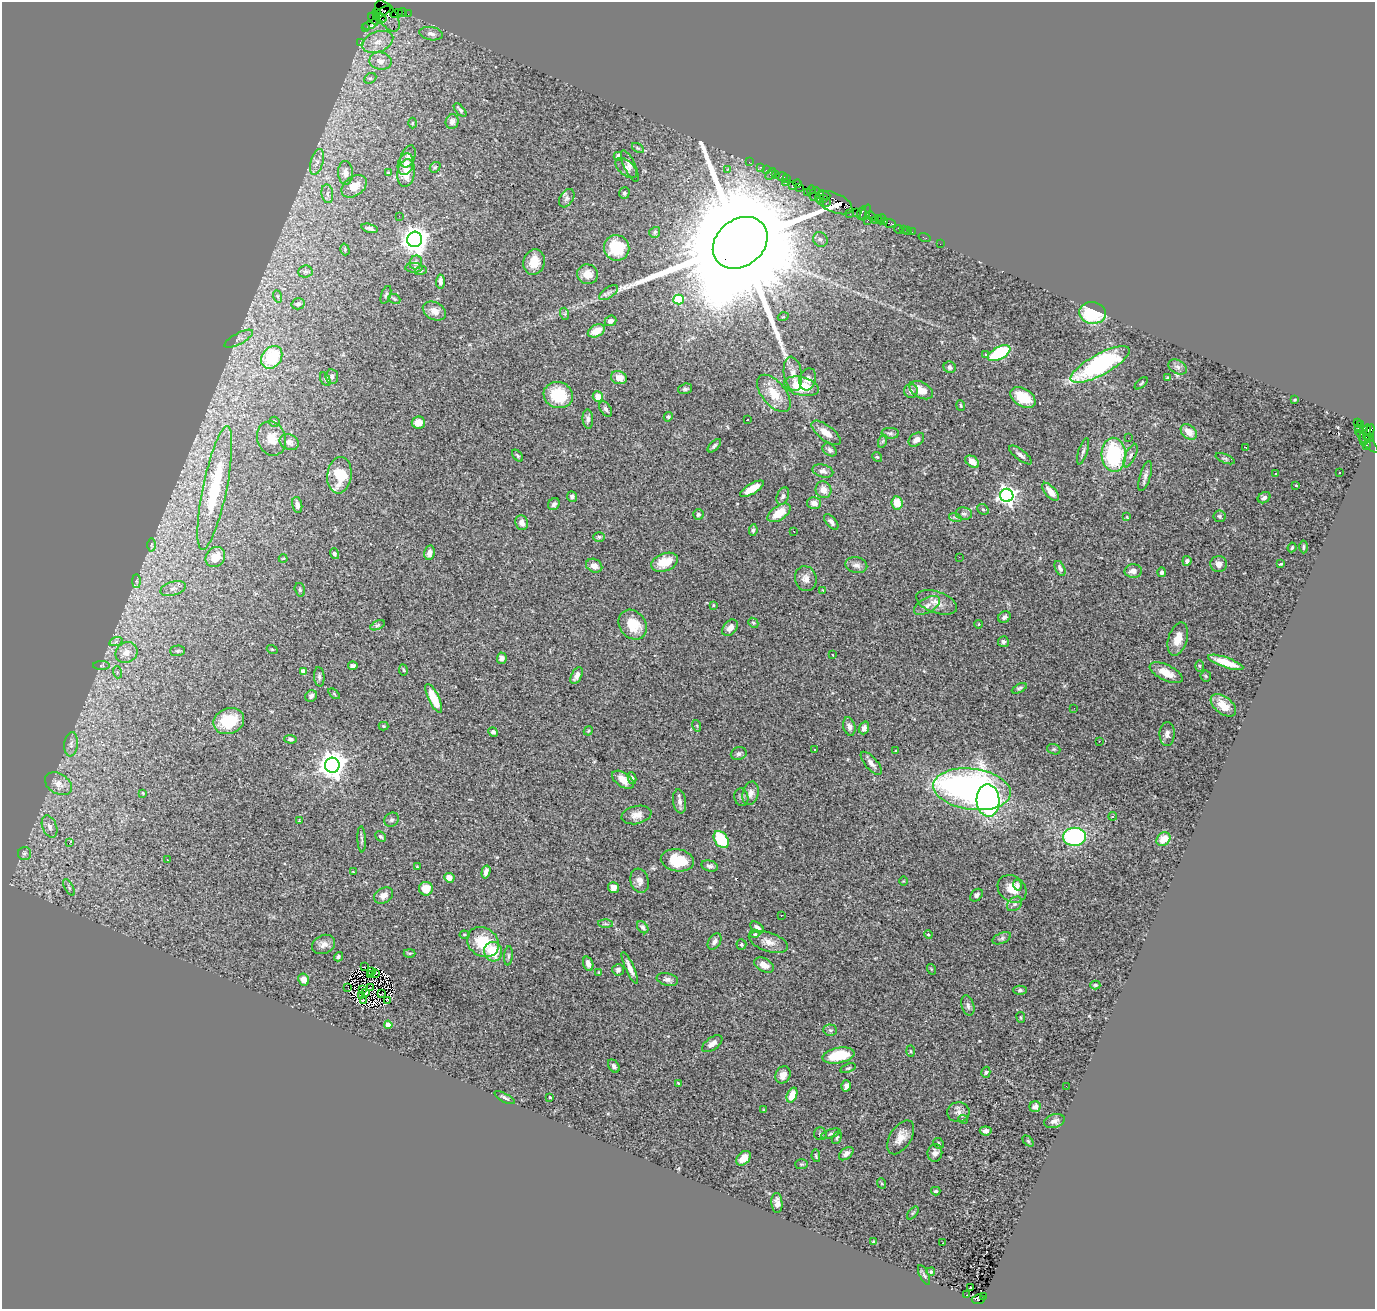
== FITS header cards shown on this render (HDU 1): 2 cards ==
NAXIS1  =                 1373
NAXIS2  =                 1307

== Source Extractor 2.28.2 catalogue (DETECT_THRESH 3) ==
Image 1373 x 1307 px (HDU 1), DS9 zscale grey, 1 PNG px = 1 image px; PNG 1377 x 1311 px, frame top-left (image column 1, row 1307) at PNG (2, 2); each listed source drawn as its Kron ellipse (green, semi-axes under 4 px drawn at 4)
Background 2.87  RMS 0.091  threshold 0.274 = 3 sigma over >= 5 px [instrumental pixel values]
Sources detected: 384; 3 with non-positive FLUX_AUTO (blend fragments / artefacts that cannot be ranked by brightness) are neither listed nor drawn; the other 381 listed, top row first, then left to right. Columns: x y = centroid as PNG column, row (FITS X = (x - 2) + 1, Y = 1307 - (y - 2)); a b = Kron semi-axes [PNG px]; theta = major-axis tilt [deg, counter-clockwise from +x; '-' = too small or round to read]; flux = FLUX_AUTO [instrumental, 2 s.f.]
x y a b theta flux
382 12 9 3 32 660
403 12 4 2 - 170
376 13 4 3 - 130
396 14 6 2 20 180
408 14 2 2 - 51
387 16 18 9 -57 1200
380 18 7 3 -23 620
374 19 7 5 -42 840
370 25 8 3 24 180
366 28 3 2 - 86
431 34 12 6 -9 31
378 42 16 10 21 78
360 43 3 2 - 100
380 61 11 8 -9 54
370 78 6 5 - 13
460 110 8 4 -47 15
452 122 7 6 - 29
412 123 5 3 - 5.5
638 148 6 4 -34 9.2
408 156 11 7 68 28
618 156 4 4 - 21
317 162 13 6 75 36
749 162 2 2 - 58
406 164 11 7 76 45
630 166 17 5 -65 26
435 167 6 4 42 8.9
760 167 3 2 - 190
626 168 13 7 -41 31
728 169 3 3 - 8.9
766 170 2 2 - 71
345 173 12 7 -87 45
388 173 3 3 - 8.6
406 173 14 8 81 78
771 174 6 2 56 510
776 174 3 2 - 140
782 176 6 3 -3 330
787 179 3 3 - 71
785 183 3 2 - 170
798 183 4 3 - 270
354 186 14 9 35 75
792 186 4 3 - 400
800 187 3 2 - 76
811 190 4 3 - 230
807 192 3 2 - 130
624 193 6 5 - 14
327 194 9 6 -81 23
815 194 7 5 76 910
824 195 6 3 -20 460
820 197 6 3 71 330
567 198 10 6 56 20
823 199 4 2 - 110
826 203 2 2 - 120
834 203 19 9 -24 3600
856 212 2 2 - 170
862 213 7 3 73 370
866 213 8 3 66 190
850 214 2 2 - 50
399 216 2 2 - 90
871 216 5 2 - 180
878 218 3 2 - 170
881 219 5 3 - 170
875 220 3 2 - 200
867 221 3 2 - 420
885 221 3 2 - 170
889 223 6 3 -12 360
370 228 8 4 -14 19
898 229 4 2 - 67
903 230 3 3 - 140
907 230 3 2 - 100
655 232 6 5 - 10
912 232 2 2 - 34
924 237 6 2 -18 76
415 239 8 7 - 6200
820 239 8 7 - 18
740 243 29 23 38 320000
940 244 2 2 - 48
617 248 13 12 - 240
345 249 6 4 -74 7.7
416 262 7 6 - 18
534 262 13 10 73 95
414 268 8 5 1 15
421 270 6 4 21 8.9
305 272 7 6 - 15
588 274 10 9 - 79
440 281 7 4 87 27
609 293 11 5 33 23
386 295 9 4 71 12
277 296 6 4 -71 10
394 299 6 4 -23 8.1
679 300 5 5 - 300
298 304 6 5 - 16
434 311 12 8 -28 51
1093 313 13 11 -7 340
565 314 6 4 -72 8
783 317 5 3 - 5.7
610 321 6 5 - 31
596 331 9 5 26 100
239 339 16 5 28 26
999 353 12 6 28 430
986 354 3 3 - 17
272 357 12 9 52 340
1100 364 33 10 29 910
950 367 6 5 - 21
1178 367 10 7 -29 22
793 374 17 9 -81 56
332 377 7 6 - 19
619 378 8 6 -16 60
1167 378 4 3 - 5.1
325 379 7 4 -61 11
808 379 11 8 73 28
1141 383 8 3 41 8.5
801 386 18 9 -14 230
685 389 7 5 17 14
921 390 13 7 -29 87
911 391 7 7 - 23
774 393 22 12 -51 120
558 395 15 13 -17 270
598 397 5 5 - 77
1023 397 14 8 -32 160
1295 400 3 2 - 5.2
961 406 5 3 - 7.1
606 409 8 5 -58 15
668 417 5 4 - 8.2
588 419 9 5 -86 19
747 420 3 2 - 11
275 422 5 5 - 14
418 422 6 6 - 65
1357 422 3 2 - 740
1360 424 4 3 - 140
1358 428 2 2 - 41
1364 430 4 3 - 1000
1189 432 9 6 -43 62
1369 432 8 4 62 1100
826 433 17 7 -37 65
890 433 9 5 -2 14
1365 435 11 5 74 810
1369 437 4 3 - 750
272 438 17 14 -70 90
1128 438 3 2 - 5.2
916 440 8 6 36 30
883 441 6 4 71 8.7
1367 441 15 4 -45 530
289 442 10 7 -23 34
1366 445 4 3 - 150
714 446 8 4 45 12
1246 448 4 2 - 8.5
830 450 8 5 -38 17
1083 451 13 4 72 17
1020 455 14 5 -38 22
1114 455 17 12 -86 520
517 456 7 3 -49 9.4
1130 456 13 5 65 21
877 457 5 4 - 7.4
1225 459 10 4 -22 12
972 462 8 5 -37 48
823 471 10 6 -16 27
1276 473 3 2 - 10
1339 473 2 2 - 7.3
339 475 18 12 83 180
1145 476 15 5 73 24
1296 485 3 2 - 4.1
215 488 63 12 78 560
752 489 13 5 31 120
823 490 8 7 - 55
1051 492 11 5 -49 63
1007 495 6 6 - 2600
572 496 5 5 - 19
783 496 9 6 68 17
1264 498 7 5 33 20
814 503 7 6 - 37
897 503 6 5 - 92
554 504 6 5 - 17
297 505 8 5 -78 22
983 509 6 5 - 11
779 513 13 7 34 110
698 514 5 5 - 14
964 514 8 6 -8 19
1219 516 6 6 - 12
955 517 6 4 -18 10
1127 517 4 3 - 4
831 522 9 5 -50 24
522 523 8 6 -69 30
753 530 6 4 83 12
794 531 2 2 - 5
599 537 5 5 - 9.5
151 545 6 4 -89 9.4
1292 547 5 3 - 6.7
1303 547 6 2 89 7.6
429 553 7 5 81 33
334 554 5 4 - 15
215 557 10 9 - 100
959 557 3 2 - 8.2
283 558 4 3 - 5.3
1187 561 5 4 - 19
665 562 14 8 20 130
1219 564 8 8 - 37
1281 564 3 2 - 6.2
856 565 11 8 -13 31
594 566 8 6 -27 38
1060 568 8 4 -63 20
1133 571 8 7 - 40
1161 572 5 4 - 16
806 579 13 10 -73 45
136 581 7 4 -90 11
173 588 13 6 17 30
300 590 7 5 -75 12
823 590 2 2 - 3.7
937 602 21 10 -19 66
713 605 4 3 - 6.3
927 605 14 7 30 40
1004 617 7 5 35 18
753 623 5 4 - 8.3
979 624 4 3 - 3.8
378 625 8 4 27 9.1
633 625 16 13 -51 150
730 628 9 6 51 39
1178 639 17 9 73 78
116 641 7 4 20 14
1003 642 5 5 - 19
272 649 5 3 - 5.8
177 651 7 5 2 11
126 653 11 10 - 69
833 655 2 2 - 3.9
502 658 5 5 - 20
1226 662 18 5 -19 95
101 666 8 4 0 10
353 666 5 3 - 15
1199 666 6 4 -88 7.7
403 670 5 3 - 6
117 672 6 4 -73 10
303 672 4 4 - 68
1166 673 18 7 -25 83
577 676 9 5 62 31
1206 676 6 5 - 8.7
319 677 10 5 -85 16
1019 688 8 4 27 12
334 694 6 3 -39 8.1
311 696 6 5 - 18
434 698 15 5 -64 150
1223 705 15 8 -38 86
1074 708 3 2 - 8.6
229 721 15 12 21 190
383 726 5 4 - 6.3
697 726 6 3 -73 6.6
849 727 9 6 -74 29
864 728 6 5 - 25
588 731 5 3 - 6
493 732 5 4 - 19
1167 734 12 7 89 28
291 739 6 4 -4 12
1099 741 2 2 - 3.6
71 744 12 6 85 29
815 749 3 3 - 43
1054 749 7 5 -19 11
896 751 3 3 - 5.6
739 754 8 6 17 19
871 763 14 6 -48 33
332 765 7 7 - 7100
632 778 6 3 -80 11
623 780 12 7 -34 71
58 784 14 10 -31 56
972 789 39 20 -7 2800
143 793 3 2 - 5.6
751 793 12 8 75 38
741 797 9 7 -81 19
988 800 16 11 -87 1700
680 801 12 6 -82 29
637 815 15 9 12 51
1113 816 4 4 - 11
299 820 3 2 - 4.2
391 820 8 6 41 16
50 827 11 7 -68 32
381 837 6 4 -43 11
1074 837 11 9 1 760
362 839 13 4 -87 14
1164 839 7 6 - 88
721 840 9 6 -55 260
69 843 3 3 - 36
25 854 6 6 - 15
167 860 3 2 - 9.2
677 860 17 11 -9 170
710 866 8 5 -14 17
417 867 3 3 - 4.9
353 872 2 2 - 3.8
486 872 7 4 75 30
449 878 5 4 - 55
640 881 12 9 -73 38
903 881 5 3 - 4.7
1017 885 6 4 -76 18
69 887 9 4 -62 11
614 887 5 5 - 44
426 889 7 7 - 100
1012 889 15 12 -38 110
976 895 7 5 44 17
384 896 10 7 31 42
1015 904 8 6 41 19
781 915 3 2 - 7.6
606 924 7 4 -1 9.3
643 927 7 5 -49 17
757 927 7 4 -36 26
755 934 5 4 - 9.1
928 934 4 4 - 8.5
465 935 5 4 - 8.2
1002 938 10 5 23 16
715 941 9 6 57 23
483 942 17 14 -37 200
768 942 20 9 -18 60
324 944 12 9 23 37
741 944 5 5 - 10
493 952 10 9 - 160
409 953 6 3 0 6.1
508 956 9 4 85 12
338 957 5 4 - 11
588 964 7 5 -72 29
764 965 10 6 -28 58
364 967 2 2 - 4.2
630 968 17 4 -66 44
931 969 5 3 - 5.8
618 970 6 5 - 18
372 971 3 2 - 2.1
599 972 4 3 - 5.9
375 973 3 2 - 7.3
370 974 3 2 - 3
304 979 6 5 - 45
667 979 11 6 -12 23
1095 985 5 4 - 9.1
370 987 3 2 - 4.9
348 988 3 2 - 4.2
362 990 3 2 - 12
1020 990 6 4 0 14
366 993 3 2 - 6.7
381 994 4 2 - 0.86
362 995 2 2 - 6.2
363 1000 3 2 - 3.3
387 1001 4 3 - 9.7
968 1005 10 6 -74 19
1021 1017 5 3 - 5.2
388 1025 4 4 - 110
830 1030 7 5 -3 13
712 1044 12 6 36 35
911 1051 6 4 -88 6.8
838 1055 16 7 12 210
614 1066 7 5 -54 17
848 1068 8 4 18 11
986 1072 6 4 74 9.8
783 1075 9 7 66 44
678 1083 3 3 - 4.4
846 1086 5 4 - 22
1066 1086 2 2 - 7.8
792 1095 8 5 68 100
550 1097 3 2 - 5.2
505 1098 11 3 -28 14
1035 1107 5 5 - 24
763 1110 4 2 - 4.7
958 1112 11 10 - 36
963 1119 5 4 - 12
1054 1121 10 6 18 25
986 1131 6 4 -7 26
820 1134 6 6 - 12
831 1134 10 4 19 12
901 1137 19 10 59 70
837 1138 7 4 63 9.4
1028 1141 6 4 -45 7.8
939 1143 5 5 - 11
935 1153 9 7 82 26
846 1154 8 5 40 31
816 1156 6 4 -80 8.5
743 1158 8 6 47 63
802 1164 6 5 - 9.3
881 1183 5 3 - 6.2
936 1191 5 3 - 11
777 1203 10 5 -87 36
913 1213 8 4 52 9.5
874 1242 3 3 - 7.9
943 1243 2 2 - 4.4
931 1272 4 3 - 7.6
924 1275 11 4 -64 13
970 1288 3 2 - 13
967 1294 3 2 - 3.8
983 1296 2 2 - 230
978 1299 7 5 6 1100
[3 non-positive-flux detections neither listed nor drawn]